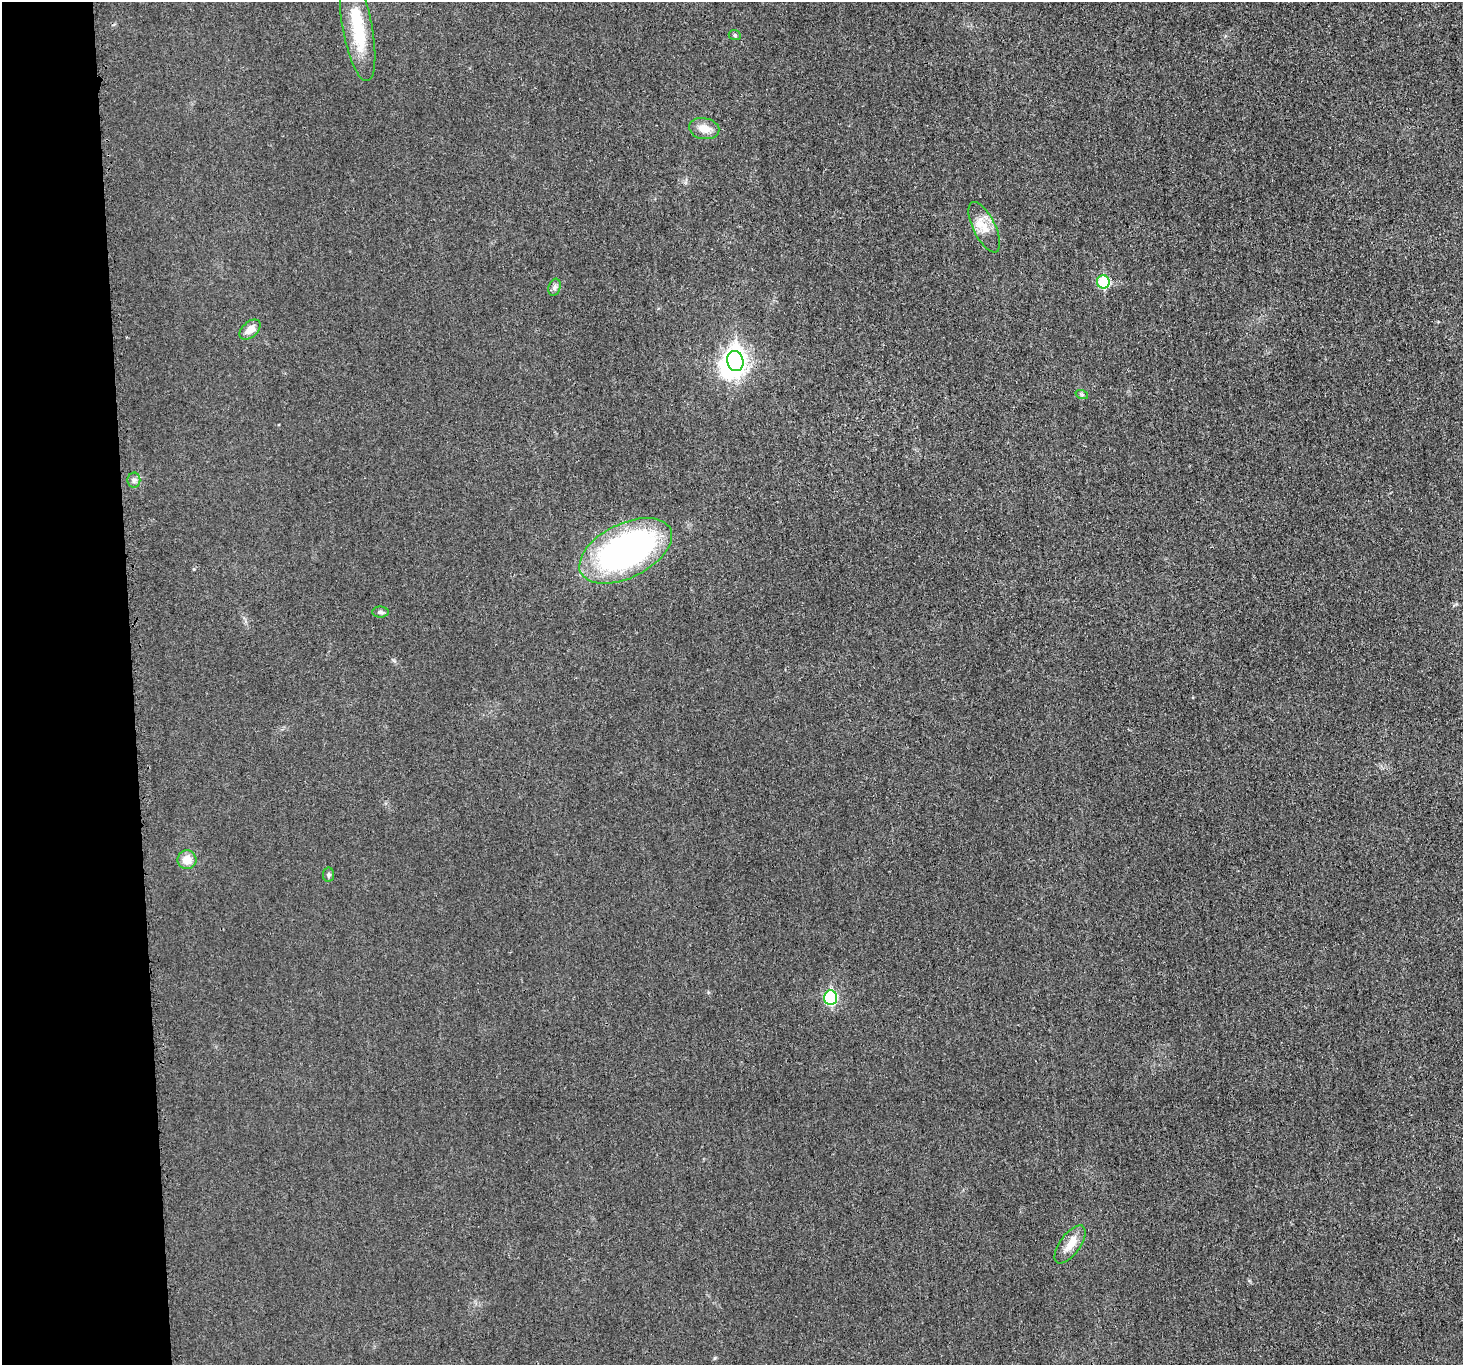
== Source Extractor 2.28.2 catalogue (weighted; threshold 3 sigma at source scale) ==
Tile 4 of 3 x 3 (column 1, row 2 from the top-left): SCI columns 1-1461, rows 1494-2856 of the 4398 x 4371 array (HDU 1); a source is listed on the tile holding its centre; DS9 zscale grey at full resolution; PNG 1465 x 1367 px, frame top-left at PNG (2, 2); each listed source drawn as its Kron ellipse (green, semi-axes under 4 px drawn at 4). Shown black and unused: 9% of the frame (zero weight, under 3 of 4 exposures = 1% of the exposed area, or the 3 px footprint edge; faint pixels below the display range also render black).
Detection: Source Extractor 2.28.2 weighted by HDU 2 'WHT'; one run over the whole footprint, this tile lists its part. Background 0.0225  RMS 0.0059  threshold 0.0264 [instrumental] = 3 sigma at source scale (4.5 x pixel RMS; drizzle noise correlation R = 1.50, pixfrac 1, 0.05/0.05 arcsec/px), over >= 5 px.
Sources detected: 18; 2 inside a brighter object's white glare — neither listed nor drawn; the other 16 listed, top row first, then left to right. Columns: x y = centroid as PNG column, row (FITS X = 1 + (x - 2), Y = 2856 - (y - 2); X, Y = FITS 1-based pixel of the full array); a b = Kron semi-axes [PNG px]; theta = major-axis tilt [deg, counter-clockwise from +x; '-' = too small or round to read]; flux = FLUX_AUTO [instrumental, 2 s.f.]
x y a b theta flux
358 29 53 15 -79 28
735 35 6 5 - 0.97
704 129 15 10 -10 6.9
984 227 27 11 -63 9.7
1103 282 6 6 - 32
555 287 9 6 73 1.7
250 330 12 7 41 5.3
735 361 10 8 -76 300
1082 395 6 4 -19 0.89
134 480 7 6 - 1.8
626 551 50 27 26 190
380 612 8 5 -3 1.5
187 860 9 9 - 7.3
328 875 7 5 81 1.3
830 998 7 6 - 53
1070 1244 22 10 54 7.8